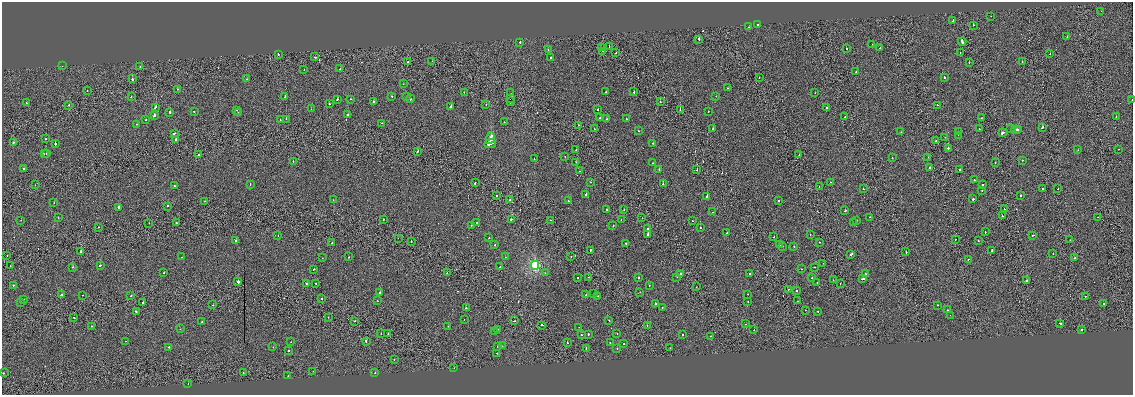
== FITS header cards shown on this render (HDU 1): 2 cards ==
NAXIS1  =                 2261
NAXIS2  =                  786

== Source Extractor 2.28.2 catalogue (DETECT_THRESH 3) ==
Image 2261 x 786 px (HDU 1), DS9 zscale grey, zoomed out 1/2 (1 PNG px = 2 x 2 image px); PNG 1135 x 397 px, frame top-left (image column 1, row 786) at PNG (2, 2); each listed source drawn as its Kron ellipse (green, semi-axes under 4 px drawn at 4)
Background 0.0429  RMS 1.1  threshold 3.35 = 3 sigma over >= 5 px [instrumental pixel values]
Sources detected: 368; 35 cannot appear on this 1/2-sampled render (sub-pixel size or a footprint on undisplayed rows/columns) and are neither listed nor drawn; the other 333 listed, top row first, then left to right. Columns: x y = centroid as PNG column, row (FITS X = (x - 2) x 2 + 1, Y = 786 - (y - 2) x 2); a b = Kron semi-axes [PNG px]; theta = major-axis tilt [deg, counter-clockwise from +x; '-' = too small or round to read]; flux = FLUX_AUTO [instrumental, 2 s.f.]
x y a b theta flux
1101 11 2 1 - 67
991 16 2 1 - 310
953 21 3 2 - 2000
757 24 2 2 - 740
973 25 2 2 - 870
749 27 2 2 - 570
1067 37 2 2 - 510
699 39 2 2 - 810
962 41 4 2 - 2700
520 42 2 2 - 990
872 44 2 1 - 170
609 47 2 1 - 500
601 48 2 1 - 600
880 48 2 1 - 320
847 49 2 2 - 1400
548 50 2 2 - 350
603 51 2 1 - 540
616 53 2 1 - 560
960 53 2 2 - 210
278 54 2 2 - 1500
1050 54 2 2 - 260
315 57 2 2 - 2100
551 58 2 2 - 300
432 61 2 1 - 320
408 62 2 1 - 1400
969 62 2 1 - 620
1022 62 2 2 - 630
62 66 2 2 - 890
140 67 2 2 - 440
340 69 2 1 - 240
304 70 2 1 - 270
856 71 2 1 - 500
944 77 2 2 - 680
759 78 2 1 - 390
132 79 2 2 - 880
247 79 2 2 - 230
403 84 2 1 - 270
727 88 2 2 - 470
178 89 2 2 - 870
87 90 2 1 - 270
464 92 2 2 - 290
605 92 2 2 - 630
634 92 2 2 - 1100
511 93 2 1 - 34000
815 93 2 2 - 390
392 96 2 2 - 290
407 96 2 2 - 360
716 96 2 1 - 260
131 97 2 2 - 960
285 97 2 2 - 510
337 99 2 2 - 1000
350 99 2 2 - 210
410 99 2 2 - 1500
510 99 2 2 - 120000
1132 100 2 1 - 400
373 102 2 2 - 2700
511 102 2 1 - 100000
660 102 2 1 - 380
26 103 2 2 - 750
329 104 2 2 - 320
486 104 2 1 - 250
69 105 2 1 - 440
938 105 2 2 - 1100
156 107 2 2 - 2000
451 107 2 2 - 5500
826 107 2 2 - 2000
311 109 2 2 - 470
597 109 2 1 - 600
680 109 2 1 - 2200
237 110 2 1 - 370
194 111 2 1 - 560
170 112 2 2 - 1100
239 112 2 2 - 500
708 112 2 1 - 260
348 115 2 2 - 2000
154 116 2 2 - 2400
845 117 2 1 - 730
1116 117 2 2 - 300
600 118 2 2 - 290
981 118 2 1 - 1100
146 119 2 2 - 620
286 119 2 1 - 790
606 119 2 2 - 480
626 119 2 2 - 650
280 120 2 2 - 500
504 122 2 2 - 330
382 123 2 1 - 720
137 124 2 1 - 480
578 125 2 1 - 380
1042 127 3 2 - 1200
594 129 2 2 - 310
713 129 2 2 - 760
979 129 2 2 - 400
1011 129 2 2 - 300
1019 129 2 1 - 2100
1016 130 5 2 - 2500
638 131 2 2 - 270
958 131 2 2 - 1500
901 132 2 1 - 210
174 133 2 2 - 940
1002 133 3 2 - 2100
958 135 2 1 - 210
945 137 2 1 - 490
490 138 6 2 66 3900
46 139 2 2 - 660
176 139 2 2 - 1800
936 141 2 1 - 510
14 142 2 2 - 960
653 143 2 2 - 590
55 144 2 2 - 1600
490 144 6 2 7 26000
948 148 2 2 - 2600
576 149 2 1 - 350
1118 149 2 1 - 470
1078 150 2 2 - 300
418 151 2 2 - 1800
44 153 2 2 - 590
46 153 2 2 - 900
198 155 2 2 - 2400
799 155 2 1 - 410
565 156 2 1 - 510
928 157 2 1 - 350
892 158 2 1 - 310
534 159 2 2 - 320
1022 160 2 2 - 410
293 161 2 2 - 610
576 162 2 1 - 200
995 162 2 1 - 360
653 163 2 1 - 280
930 167 2 2 - 2300
24 169 2 2 - 780
659 169 2 2 - 460
960 169 2 2 - 4200
697 170 2 2 - 880
579 171 2 1 - 220
974 180 2 2 - 640
590 182 2 2 - 400
830 182 2 2 - 330
475 183 2 2 - 1100
250 184 2 2 - 550
663 184 2 2 - 1700
982 184 2 2 - 590
35 185 2 2 - 570
174 186 2 2 - 430
819 187 2 1 - 330
863 189 2 2 - 500
1042 189 2 2 - 940
1058 189 2 1 - 4100
982 190 2 1 - 180
586 194 2 2 - 3700
1020 195 2 2 - 700
496 196 2 2 - 710
707 197 2 2 - 5200
973 199 2 2 - 5200
333 200 2 1 - 220
510 200 2 1 - 730
205 201 2 1 - 320
568 201 2 2 - 350
778 201 2 2 - 470
54 203 2 1 - 310
168 206 2 2 - 660
119 207 2 2 - 2500
624 209 2 2 - 810
1004 209 2 1 - 1000
607 210 2 2 - 560
845 211 2 2 - 1500
712 212 2 2 - 1700
1002 216 2 2 - 950
58 217 2 2 - 340
870 217 2 1 - 770
1097 217 2 2 - 330
642 218 2 1 - 1000
383 219 2 2 - 370
511 219 3 2 - 1100
621 219 2 2 - 220
21 220 2 1 - 410
550 220 2 2 - 230
857 220 2 2 - 430
692 221 2 1 - 180
477 222 2 1 - 190
149 223 2 1 - 230
176 223 2 2 - 1800
853 223 2 1 - 250
471 225 2 1 - 840
613 226 2 2 - 760
98 227 2 1 - 230
647 228 2 1 - 330
700 228 2 1 - 1100
985 232 2 2 - 850
727 233 2 2 - 660
648 235 3 2 - 1600
810 235 2 1 - 280
1033 235 2 1 - 1300
278 236 2 1 - 420
774 237 2 2 - 740
398 238 2 1 - 260
489 238 2 1 - 410
955 240 2 1 - 310
1070 240 2 1 - 340
236 241 2 2 - 2600
978 241 2 2 - 1700
411 242 2 2 - 810
819 242 2 2 - 620
332 243 2 2 - 1800
625 243 2 2 - 630
495 245 2 2 - 680
780 245 2 1 - 280
783 246 2 1 - 440
794 246 2 2 - 390
590 250 2 2 - 1300
992 250 3 2 - 1700
81 251 2 2 - 7000
906 251 2 1 - 1400
851 254 3 2 - 1800
1053 254 2 1 - 450
7 255 2 1 - 410
571 256 2 1 - 150
182 257 2 1 - 250
349 257 2 2 - 470
505 257 2 1 - 330
322 258 2 1 - 260
1074 258 2 2 - 1400
968 259 2 2 - 510
823 263 2 1 - 670
100 265 2 2 - 800
535 265 4 3 - 27000
10 266 2 1 - 410
73 267 2 1 - 730
500 267 2 2 - 330
814 267 2 1 - 580
314 269 2 2 - 690
802 269 2 2 - 490
164 273 2 2 - 680
447 273 2 2 - 610
545 273 2 2 - 290
680 274 2 2 - 1900
749 274 2 2 - 280
865 274 2 2 - 310
577 277 2 1 - 1700
588 277 2 1 - 270
638 277 2 2 - 520
677 277 2 1 - 500
812 278 2 2 - 800
863 279 4 2 - 2500
833 280 2 1 - 300
1026 281 3 2 - 8600
238 282 2 2 - 2500
306 283 2 2 - 1200
316 283 2 2 - 1100
817 283 2 1 - 290
840 283 2 1 - 720
13 285 2 1 - 920
649 285 2 2 - 640
696 287 2 1 - 300
788 289 2 1 - 530
796 291 2 2 - 3000
640 292 2 2 - 520
380 293 2 2 - 5200
594 294 2 1 - 270
747 294 2 2 - 350
61 295 2 2 - 2100
82 295 2 1 - 270
586 295 2 1 - 230
131 296 2 2 - 1300
598 296 2 2 - 750
1085 296 2 2 - 360
322 298 2 2 - 1900
24 299 2 1 - 250
377 301 2 2 - 420
748 301 2 2 - 340
798 301 2 1 - 700
21 302 2 1 - 250
143 303 2 1 - 4600
1104 303 2 2 - 330
655 304 2 2 - 1100
212 305 2 1 - 490
937 305 2 2 - 750
662 307 2 2 - 770
466 308 2 2 - 1300
805 310 2 1 - 230
947 310 2 2 - 260
136 311 2 2 - 5500
818 311 2 2 - 230
950 315 2 1 - 220
74 317 2 1 - 1100
328 317 2 1 - 330
464 319 2 1 - 240
609 320 2 1 - 530
355 321 2 2 - 490
514 321 2 1 - 510
202 322 2 2 - 850
1060 323 2 2 - 3500
746 324 2 1 - 260
542 325 2 2 - 920
92 326 2 1 - 300
448 326 2 2 - 500
647 326 2 1 - 280
579 327 2 1 - 270
180 329 2 2 - 230
498 329 2 1 - 240
754 330 2 2 - 410
1082 330 2 2 - 2600
495 332 2 1 - 580
617 333 2 1 - 430
381 334 2 1 - 1600
388 334 2 1 - 510
588 334 2 2 - 1200
683 334 2 2 - 560
581 335 2 2 - 410
711 336 2 1 - 370
126 341 2 1 - 380
366 341 3 2 - 1800
291 342 2 1 - 680
610 342 2 1 - 510
567 343 2 2 - 750
623 344 2 2 - 410
497 346 2 1 - 410
502 346 2 2 - 250
169 347 2 2 - 620
273 347 2 2 - 320
586 348 2 2 - 600
670 348 2 1 - 440
617 349 2 2 - 320
289 351 2 2 - 960
497 353 2 1 - 480
394 359 2 2 - 390
454 368 2 1 - 700
313 371 2 1 - 160
243 372 2 1 - 540
3 373 2 2 - 780
375 373 2 2 - 830
288 376 2 2 - 310
188 384 2 1 - 540
At the frame edge (FLAGS 8, measured only in part): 2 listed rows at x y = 1132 100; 3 373
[35 sub-pixel or undisplayed-footprint detections neither listed nor drawn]